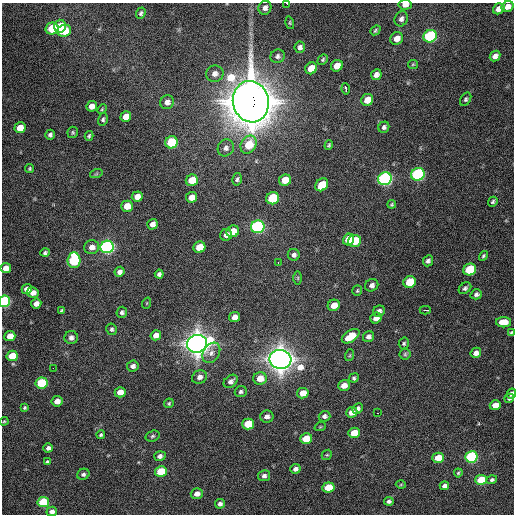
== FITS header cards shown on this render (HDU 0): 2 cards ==
NAXIS1  =                  512 / Axis length
NAXIS2  =                  512 / Axis length

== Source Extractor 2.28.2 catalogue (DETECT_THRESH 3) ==
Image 512 x 512 px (HDU 0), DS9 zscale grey, 1 PNG px = 1 image px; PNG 516 x 516 px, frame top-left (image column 1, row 512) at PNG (2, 3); each listed source drawn as its Kron ellipse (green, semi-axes under 4 px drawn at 4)
Background 996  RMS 32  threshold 94.9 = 3 sigma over >= 5 px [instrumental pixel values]
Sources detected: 158; all 158 listed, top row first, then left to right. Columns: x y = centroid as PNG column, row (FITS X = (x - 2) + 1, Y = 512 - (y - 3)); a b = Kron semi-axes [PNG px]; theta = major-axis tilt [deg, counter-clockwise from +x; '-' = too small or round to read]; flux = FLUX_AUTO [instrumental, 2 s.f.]
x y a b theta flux
287 3 3 2 - 7.3e+03
405 5 6 5 - 1.5e+04
508 7 6 5 - 1.5e+04
265 8 7 6 - 1.0e+04
499 9 6 5 - 1.7e+04
141 13 6 4 71 4.3e+03
401 19 8 6 67 8.4e+03
290 23 6 4 -73 2.7e+03
60 26 6 5 - 6.3e+04
52 28 6 6 - 9.8e+04
375 30 5 4 - 3.1e+03
64 31 7 6 - 6.2e+04
430 36 7 6 - 2.7e+05
397 38 7 6 - 1.7e+04
300 47 6 5 - 8.6e+03
278 56 7 6 - 6.7e+03
495 56 6 4 46 1.1e+04
323 60 6 4 43 3.3e+03
413 64 5 4 - 2.3e+03
337 66 6 5 - 2.7e+04
311 68 6 5 - 4.2e+04
215 74 9 8 - 1.3e+04
376 75 5 5 - 1.1e+04
346 89 5 3 - 1.9e+04
466 99 7 5 59 3.8e+03
367 100 6 5 - 2.8e+04
167 102 7 6 - 1.2e+04
251 102 21 18 -78 6.8e+06
92 106 5 5 - 1.6e+04
102 109 5 3 - 2.3e+03
126 117 5 5 - 2.1e+04
103 119 6 5 - 4.5e+03
384 127 6 5 - 6.0e+03
20 128 5 5 - 3.0e+04
73 132 6 5 - 3.3e+03
50 135 5 5 - 5.7e+03
89 136 5 4 - 3.4e+03
171 142 6 6 - 1.1e+05
249 145 9 7 58 6.5e+04
329 145 5 4 - 3.3e+03
226 148 9 7 55 9.2e+03
30 169 4 4 - 3.0e+03
96 174 6 4 18 2.7e+03
418 174 7 6 - 4.0e+05
237 179 6 5 - 4.6e+03
385 179 7 6 - 5.6e+05
192 180 6 5 - 3.9e+04
285 180 6 5 - 3.5e+04
322 185 7 5 46 4.4e+04
137 197 5 5 - 1.8e+04
192 197 5 5 - 1.9e+04
273 198 6 6 - 1.4e+05
493 202 5 4 - 4.0e+03
392 204 4 3 - 2.9e+03
127 206 6 5 - 2.9e+04
153 224 5 5 - 1.4e+04
258 227 7 6 - 4.7e+05
233 231 6 5 - 2.7e+04
226 235 6 5 - 1.0e+04
349 239 6 5 - 5.9e+04
354 241 6 6 - 7.3e+04
92 247 7 7 - 1.4e+04
107 247 7 6 - 6.2e+05
199 247 6 5 - 4.3e+04
45 253 4 4 - 4.0e+03
294 255 6 6 - 6.8e+03
483 256 5 4 - 3.6e+03
74 260 8 6 86 1.9e+05
428 261 6 5 - 6.0e+03
278 262 3 2 - 3.8e+03
6 268 5 5 - 1.7e+04
470 270 6 5 - 1.2e+05
120 272 5 5 - 8.9e+03
159 274 4 4 - 5.6e+03
298 278 6 4 -90 2.8e+03
410 282 6 5 - 7.9e+04
372 285 7 6 - 8.4e+03
465 288 7 5 37 5.3e+03
27 289 5 5 - 1.4e+04
357 291 5 5 - 3.0e+03
33 293 6 5 - 1.4e+04
476 294 6 5 - 5.9e+03
4 301 6 5 - 3.1e+05
147 303 6 3 71 2.0e+03
36 304 5 5 - 1.3e+04
334 305 6 5 - 2.5e+04
425 310 5 2 - 1.1e+04
61 311 4 3 - 2.6e+03
379 311 6 5 - 9.3e+03
122 312 5 5 - 5.4e+03
234 317 6 5 - 1.5e+04
376 318 6 5 - 1.5e+04
504 322 7 5 -1 2.8e+04
112 329 6 5 - 4.3e+03
511 333 4 3 - 2.9e+03
156 335 5 5 - 1.4e+04
10 336 5 5 - 2.4e+04
351 336 10 5 34 5.5e+04
368 337 6 5 - 8.1e+03
71 338 6 6 - 8.0e+03
197 344 10 9 - 2.5e+06
404 344 6 5 - 3.8e+03
211 353 11 8 57 1.1e+04
476 353 5 5 - 1.0e+04
405 354 5 5 - 3.8e+03
350 355 6 4 71 2.8e+03
12 356 6 5 - 5.8e+04
280 359 11 9 -12 2.7e+06
133 366 6 5 - 7.5e+03
53 368 2 2 - 2.8e+03
199 377 8 6 24 1.0e+04
260 378 7 6 - 3.0e+04
354 378 5 4 - 3.9e+03
231 381 8 5 40 8.8e+03
41 383 6 5 - 1.2e+05
344 385 6 5 - 1.7e+04
120 392 5 5 - 2.3e+04
241 392 6 5 - 4.9e+03
303 393 6 5 - 3.1e+04
512 394 5 4 - 8.0e+03
509 398 5 4 - 4.5e+03
57 401 5 5 - 1.5e+04
169 403 5 4 - 3.1e+03
495 405 5 5 - 2.4e+04
25 408 4 4 - 2.9e+03
357 408 5 5 - 6.3e+03
352 412 6 5 - 1.8e+04
377 413 3 2 - 1.8e+03
324 416 6 5 - 7.1e+03
267 417 7 6 - 9.0e+03
4 421 4 3 - 2.2e+03
248 424 6 5 - 6.8e+04
320 427 6 3 18 2.0e+03
354 433 6 5 - 4.6e+04
101 435 4 3 - 3.5e+03
153 436 7 5 17 4.2e+03
306 439 6 5 - 5.8e+04
48 448 5 4 - 6.4e+03
327 455 5 4 - 2.9e+03
160 456 6 5 - 8.3e+03
471 457 6 5 - 3.1e+05
438 458 6 5 - 4.5e+04
47 462 4 3 - 4.2e+03
295 469 5 5 - 8.0e+03
161 472 6 5 - 1.0e+05
458 473 4 3 - 2.5e+03
83 474 6 5 - 5.3e+03
264 476 6 5 - 7.1e+03
481 480 6 5 - 7.2e+04
492 480 5 4 - 4.8e+03
401 485 5 3 - 1.9e+03
444 486 5 4 - 7.8e+03
328 487 6 5 - 5.8e+04
197 494 6 5 - 1.3e+04
389 501 5 4 - 5.7e+03
43 502 6 5 - 1.2e+05
220 504 5 5 - 7.5e+03
52 511 5 4 - 9.9e+03
At the frame edge (FLAGS 8, measured only in part): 6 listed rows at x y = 287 3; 405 5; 4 301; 511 333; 512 394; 52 511